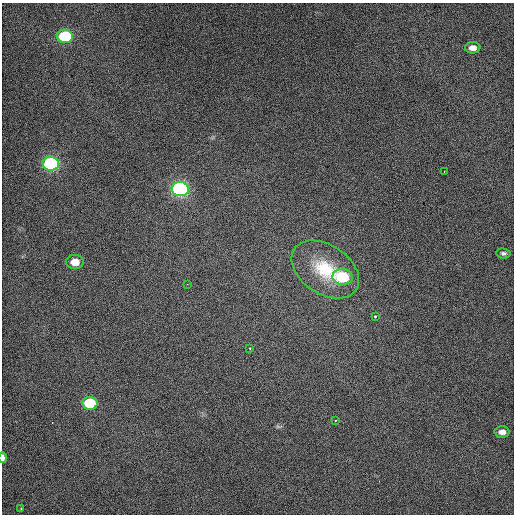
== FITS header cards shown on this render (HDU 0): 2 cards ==
NAXIS1  =                  512 / Axis length
NAXIS2  =                  512 / Axis length

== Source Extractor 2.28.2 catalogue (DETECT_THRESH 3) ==
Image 512 x 512 px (HDU 0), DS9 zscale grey, 1 PNG px = 1 image px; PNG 516 x 516 px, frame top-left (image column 1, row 512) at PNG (2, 3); each listed source drawn as its Kron ellipse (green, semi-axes under 4 px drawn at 4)
Background 468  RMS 2.4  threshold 7.31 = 3 sigma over >= 5 px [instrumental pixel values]
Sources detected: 17; all 17 listed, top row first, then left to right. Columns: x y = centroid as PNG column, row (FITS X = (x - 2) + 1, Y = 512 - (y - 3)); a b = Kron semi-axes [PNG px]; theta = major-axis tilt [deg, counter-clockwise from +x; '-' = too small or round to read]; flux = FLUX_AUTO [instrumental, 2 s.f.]
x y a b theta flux
65 36 8 6 -3 11000
473 48 8 5 -1 1000
51 164 8 7 - 30000
444 171 3 2 - 280
180 189 8 7 - 40000
503 253 7 5 -7 400
75 262 9 7 -5 2700
325 269 37 24 -33 9400
343 277 10 8 -4 9900
187 284 2 2 - 85
375 316 3 3 - 320
250 348 3 2 - 140
90 403 8 6 -8 10000
336 420 4 3 - 200
502 432 7 5 1 1000
3 457 5 2 - 610
21 508 3 2 - 150
At the frame edge (FLAGS 8, measured only in part): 1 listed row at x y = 3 457